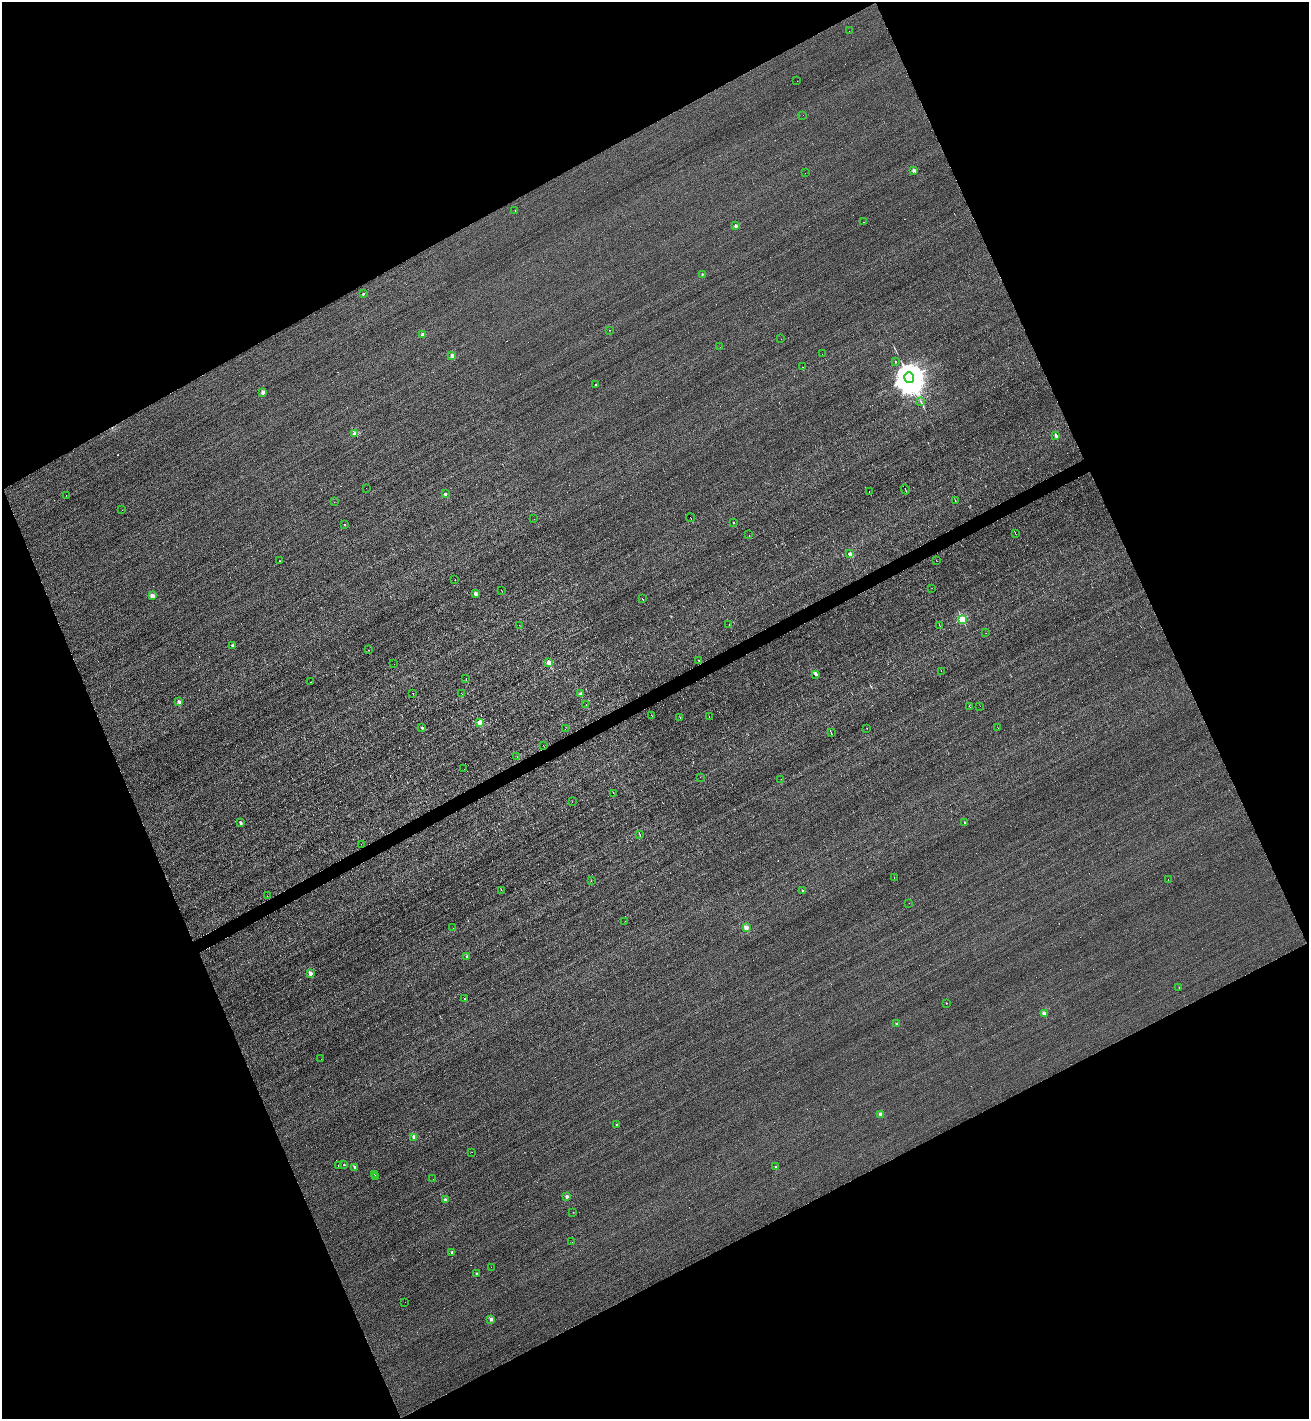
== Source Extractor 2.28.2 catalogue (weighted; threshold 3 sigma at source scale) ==
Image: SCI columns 281-5506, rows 1-5667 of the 5651 x 5667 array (HDU 1 of 3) = the unmasked area's bounding box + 8 px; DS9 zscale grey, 4 x 4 block average (1 PNG px = mean of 4 x 4 image px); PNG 1311 x 1421 px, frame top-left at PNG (2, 2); each listed source drawn as its Kron ellipse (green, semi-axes under 4 px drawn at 4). Shown black and unused: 45% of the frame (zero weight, under 3 of 5 exposures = <1% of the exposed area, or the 3 px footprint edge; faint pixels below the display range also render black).
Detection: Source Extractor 2.28.2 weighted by HDU 2 'WHT'. Background -0.00605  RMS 0.044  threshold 0.198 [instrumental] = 3 sigma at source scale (4.5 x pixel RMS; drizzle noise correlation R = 1.50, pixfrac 1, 0.05/0.05 arcsec/px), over >= 5 px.
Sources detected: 192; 5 too faint to see at this stretch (4 x 4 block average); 60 cosmic-ray / hot-pixel residue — neither listed nor drawn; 1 inside a brighter listed object's ellipse — not listed separately; the other 126 listed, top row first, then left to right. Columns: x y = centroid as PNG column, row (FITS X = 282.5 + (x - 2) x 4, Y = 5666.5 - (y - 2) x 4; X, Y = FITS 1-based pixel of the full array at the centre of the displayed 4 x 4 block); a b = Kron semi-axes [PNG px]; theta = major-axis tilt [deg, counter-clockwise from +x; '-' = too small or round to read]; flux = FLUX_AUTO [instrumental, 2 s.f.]
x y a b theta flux
849 31 2 2 - 3.2
797 81 2 2 - 3.2
803 115 2 2 - 4
914 170 2 2 - 390
805 173 2 2 - 6.1
515 211 2 2 - 12
863 222 2 2 - 12
736 226 2 2 - 240
702 274 2 2 - 48
363 294 2 2 - 110
609 330 2 2 - 11
423 334 2 2 - 310
781 339 2 2 - 3.8
720 347 2 2 - 4.3
822 354 2 2 - 2.9
452 356 2 2 - 340
895 361 2 2 - 25
803 367 2 2 - 6.8
909 378 5 4 - 100000
596 385 2 2 - 30
263 392 2 2 - 570
920 401 2 2 - 5.5
355 433 2 2 - 890
1055 435 2 2 - 260
366 488 2 2 - 2.4
905 489 5 2 - 15
869 492 3 2 - 12
445 494 2 2 - 210
66 495 2 2 - 13
955 500 2 2 - 4.9
334 502 2 2 - 3.3
122 510 2 2 - 4.8
691 518 4 2 - 13
534 519 2 2 - 2.9
733 522 2 2 - 34
344 524 2 2 - 39
1015 534 3 2 - 11
749 535 2 2 - 2.9
850 554 2 2 - 470
280 561 2 2 - 37
936 561 2 2 - 5.1
455 580 2 2 - 11
932 588 2 2 - 5.4
501 590 2 2 - 6.2
475 594 2 2 - 300
152 596 2 2 - 580
642 599 2 2 - 9
962 620 2 2 - 2000
729 624 2 2 - 5.1
519 625 2 2 - 3
940 626 2 2 - 6.2
986 633 2 2 - 3
232 645 2 2 - 180
368 650 2 2 - 4.4
699 660 2 2 - 26
549 662 2 2 - 860
394 664 2 2 - 6
941 671 2 2 - 3.8
816 674 2 2 - 360
466 679 2 2 - 5.2
311 682 2 2 - 10
413 694 3 2 - 7.5
462 694 2 2 - 6
581 694 2 2 - 500
179 701 2 2 - 340
586 704 2 2 - 3.2
980 706 2 2 - 3.9
970 707 2 2 - 6.8
652 716 2 2 - 7.4
709 717 2 2 - 3.9
680 718 2 2 - 7.9
479 722 2 2 - 480
422 727 2 2 - 160
867 728 2 2 - 4.9
998 728 3 2 - 4.6
565 729 2 2 - 3.3
831 733 4 2 - 24
543 745 2 2 - 60
517 757 2 2 - 16
464 769 2 2 - 4.3
700 777 2 2 - 2.8
781 779 2 2 - 3.6
613 793 3 2 - 8
572 802 2 2 - 4
240 822 2 2 - 190
965 823 2 2 - 52
640 835 3 2 - 12
361 844 2 2 - 3.4
894 878 2 2 - 30
1168 879 2 2 - 6
591 881 2 2 - 6.2
501 890 2 2 - 6.8
803 891 2 2 - 78
267 896 2 2 - 4.1
909 903 2 2 - 3.4
625 921 2 2 - 3.4
453 928 2 2 - 4
746 928 2 2 - 580
467 956 2 2 - 110
310 973 2 2 - 510
1179 987 2 2 - 6.7
465 999 2 2 - 53
946 1003 2 2 - 20
1044 1013 2 2 - 370
897 1024 2 2 - 210
321 1059 2 2 - 2.4
880 1114 2 2 - 380
616 1125 2 2 - 94
414 1137 2 2 - 460
472 1152 2 2 - 4.9
344 1165 2 2 - 51
338 1166 2 2 - 9.8
355 1167 2 2 - 130
776 1167 2 2 - 140
375 1175 2 2 - 3.4
376 1177 2 2 - 11
433 1179 2 2 - 3.2
567 1196 2 2 - 310
445 1200 2 2 - 260
573 1212 2 2 - 23
572 1242 2 2 - 10
452 1252 2 2 - 250
491 1267 2 2 - 42
477 1273 2 2 - 81
405 1302 2 2 - 9.3
491 1319 2 2 - 310
Diffuse or blended objects may show on this block-average render without a row.